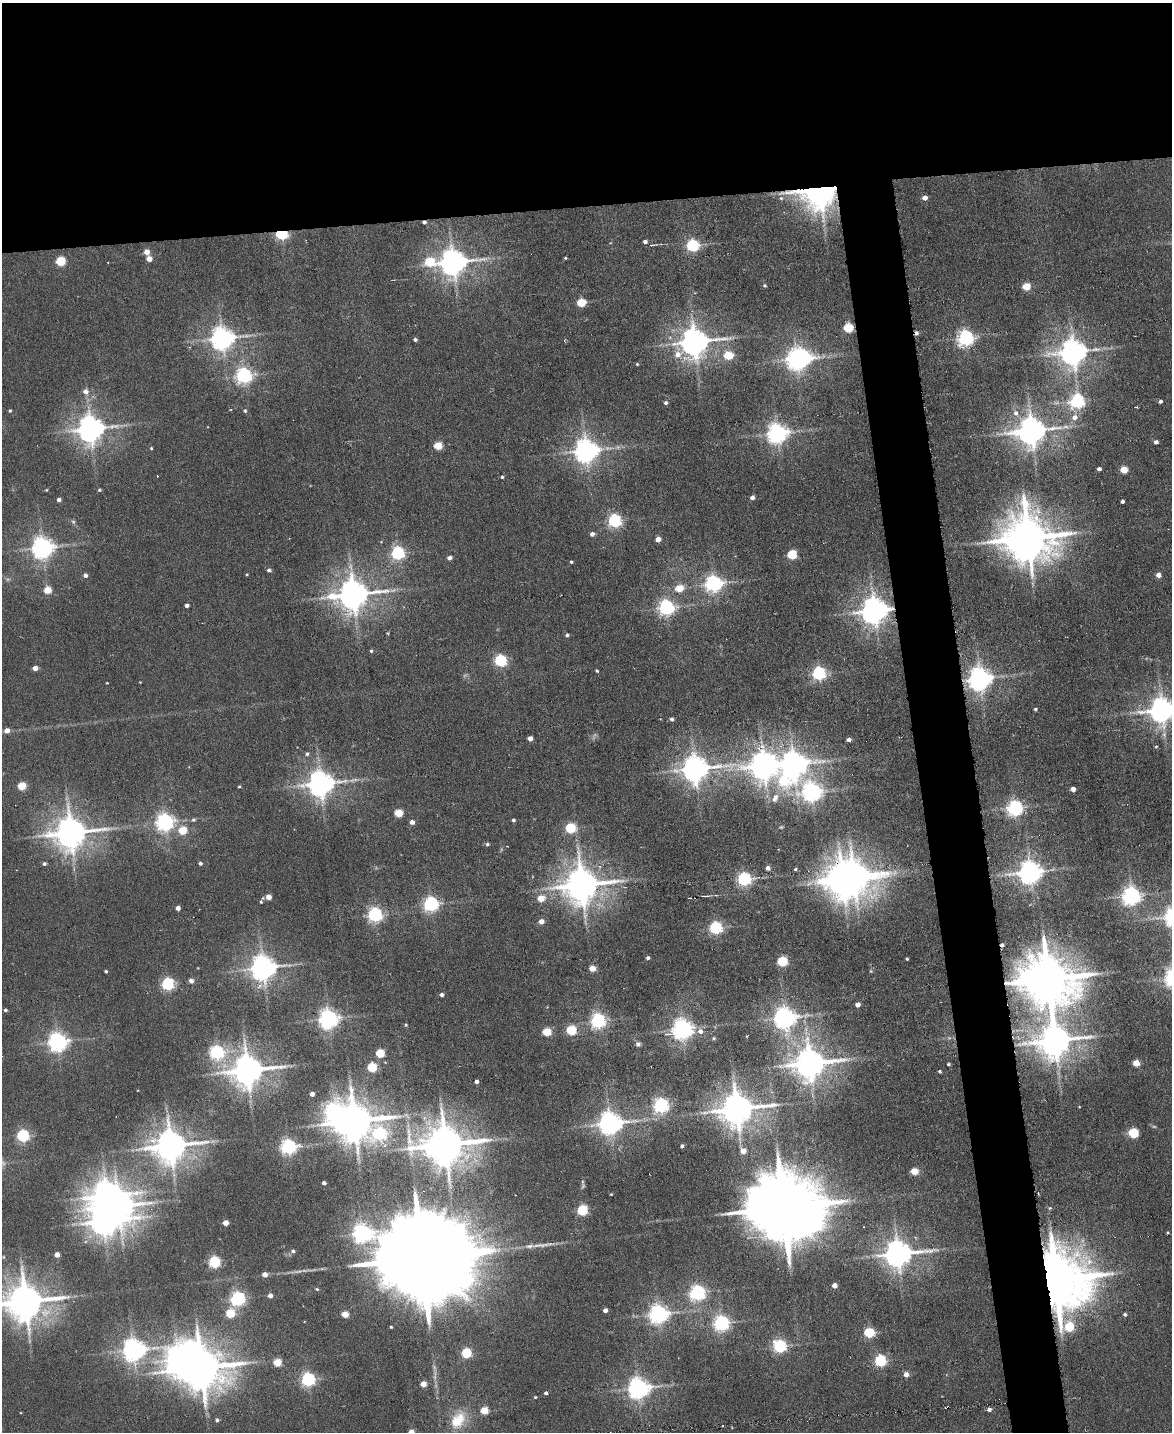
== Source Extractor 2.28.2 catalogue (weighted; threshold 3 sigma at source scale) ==
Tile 2 of 4 x 3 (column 2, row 1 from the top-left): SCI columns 1171-2340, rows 3098-4527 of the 4681 x 4658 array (HDU 1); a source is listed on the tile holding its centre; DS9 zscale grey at full resolution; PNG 1174 x 1434 px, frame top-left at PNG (2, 3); no overlay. Shown black and unused: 18% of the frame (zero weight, under 3 of 6 exposures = <1% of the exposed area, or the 3 px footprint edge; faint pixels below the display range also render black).
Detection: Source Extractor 2.28.2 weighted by HDU 2 'WHT'; one run over the whole footprint, this tile lists its part. Background 0.00663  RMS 0.0082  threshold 0.0334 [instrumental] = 3 sigma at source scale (4.09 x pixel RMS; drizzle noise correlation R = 1.36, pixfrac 0.8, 0.05/0.05 arcsec/px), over >= 5 px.
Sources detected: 238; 5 too faint to see at this stretch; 7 inside a brighter object's white glare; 2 cosmic-ray / hot-pixel residue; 1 long thin detection or spike segment (spike, bleed or trail) — not listed; the other 223 listed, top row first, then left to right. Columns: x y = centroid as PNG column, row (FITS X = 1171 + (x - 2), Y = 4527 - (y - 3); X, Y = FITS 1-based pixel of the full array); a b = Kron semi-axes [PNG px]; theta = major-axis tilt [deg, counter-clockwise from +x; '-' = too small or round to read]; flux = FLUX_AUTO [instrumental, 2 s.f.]
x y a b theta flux
820 190 11 8 18 2100
781 198 6 6 - 1.6
925 198 5 4 - 4.6
424 222 4 3 - 1.8
281 234 6 4 -2 100
645 242 4 4 - 2.2
652 245 8 2 4 1
693 245 6 5 - 120
147 252 5 5 - 7
565 258 4 3 - 0.88
149 259 4 4 - 8.4
61 261 5 5 - 48
429 262 8 6 -8 33
453 262 9 8 - 1000
765 286 4 4 - 1.2
1026 286 5 5 - 27
581 303 5 5 - 34
848 328 5 5 - 45
222 338 8 7 - 690
966 338 6 6 - 290
415 340 4 4 - 2.1
694 342 10 8 24 1200
1073 352 8 8 - 1100
728 355 5 5 - 30
797 359 7 7 - 520
637 364 4 4 - 0.82
244 375 6 6 - 270
85 392 6 6 - 4.5
1078 401 6 6 - 210
1160 401 3 3 - 1.8
666 403 4 4 - 1.7
10 411 5 4 - 0.94
245 411 5 4 - 1.2
1016 413 8 7 - 4.4
1075 417 7 7 - 5.6
90 429 8 8 - 1000
1032 431 9 8 - 1300
777 433 7 7 - 510
1156 442 4 4 - 3.3
438 446 5 5 - 25
151 448 4 4 - 0.88
586 451 7 7 - 770
1099 469 4 4 - 2.7
1124 470 5 4 - 22
502 477 4 4 - 1.2
46 490 3 3 - 0.63
99 490 5 3 - 1
752 498 4 4 - 3.5
59 500 4 4 - 2.8
1123 501 4 3 - 2
615 521 6 5 - 170
73 522 6 5 - 1.5
592 534 5 4 - 3.2
1028 538 15 14 - 3600
658 539 4 4 - 6.8
43 548 7 7 - 580
398 553 6 6 - 150
792 554 5 5 - 52
449 558 4 4 - 3.4
571 562 4 3 - 1.1
269 570 5 4 - 1.9
85 575 4 4 - 3.2
1159 575 4 4 - 5.8
713 583 6 6 - 310
679 588 5 5 - 20
48 590 5 5 - 20
353 594 11 9 9 1400
187 605 4 4 - 2.8
666 608 6 6 - 260
874 610 8 8 - 1000
567 635 5 4 - 1.5
371 651 4 4 - 1.2
501 660 6 5 - 110
35 668 4 4 - 5.9
597 671 4 3 - 1
819 673 6 5 - 180
980 679 7 7 - 750
1036 709 4 3 - 1.2
1162 710 8 8 - 880
672 719 5 5 - 1.5
7 730 5 5 - 5.5
530 738 4 4 - 5
849 740 4 3 - 3.5
1156 747 4 4 - 0.87
307 754 6 5 - 1.7
793 764 9 8 - 960
764 766 9 8 - 1200
695 769 10 8 7 980
784 781 13 10 -18 43
320 784 8 8 - 950
22 786 5 5 - 28
239 786 4 3 - 0.95
1073 789 4 4 - 5.4
812 792 8 7 - 420
775 798 13 8 67 6.2
1015 808 6 6 - 270
399 813 5 5 - 25
193 820 7 5 14 1.5
513 820 4 3 - 1.6
165 822 6 6 - 380
412 822 5 4 - 4.2
570 828 5 5 - 66
182 830 5 5 - 26
71 833 11 9 10 1600
487 844 4 4 - 1.4
200 863 4 4 - 1.8
44 864 4 4 - 1.6
768 868 4 4 - 3.7
795 869 4 3 - 1.1
1030 872 8 7 - 750
744 879 5 5 - 190
843 880 11 9 -60 1700
582 885 11 10 - 2000
705 896 10 2 3 1.3
1132 896 7 6 - 400
269 897 4 4 - 7.6
541 898 5 5 - 15
261 902 5 4 - 1.2
430 904 6 6 - 190
178 908 4 4 - 4.5
375 915 6 6 - 200
541 921 5 4 - 6.1
715 928 6 5 - 150
648 958 4 4 - 1.9
907 959 3 3 - 0.91
782 961 5 5 - 53
263 968 8 8 - 880
592 968 4 4 - 13
106 971 3 3 - 1.3
871 971 5 4 - 0.92
1048 979 17 14 -13 4200
191 981 6 5 - 2.9
168 984 5 5 - 140
441 995 4 4 - 2.1
858 1005 4 4 - 5.3
5 1010 4 3 - 1.4
785 1018 7 7 - 620
328 1019 6 6 - 480
598 1021 6 6 - 240
406 1025 4 4 - 0.84
682 1029 7 7 - 540
571 1030 5 5 - 54
700 1031 7 6 - 4.4
547 1032 5 5 - 31
714 1038 5 4 - 1.1
1055 1041 11 10 - 1800
58 1042 7 6 - 440
638 1044 6 6 - 2.2
217 1052 6 6 - 170
380 1053 5 5 - 35
810 1063 10 9 - 1600
1136 1063 5 4 - 16
948 1064 4 3 - 1.1
372 1067 5 5 - 52
247 1070 10 9 - 1600
940 1071 3 3 - 1.4
477 1081 4 4 - 2.5
312 1094 4 4 - 4
661 1106 6 6 - 240
1079 1107 3 2 - 0.48
737 1109 10 9 - 1800
354 1121 10 9 - 2600
610 1123 8 7 - 730
1133 1133 5 5 - 55
380 1134 20 12 64 96
23 1136 5 5 - 130
445 1144 13 11 0 2900
171 1146 10 9 - 1800
682 1146 4 3 - 1.6
288 1147 6 6 - 260
743 1151 5 5 - 7
914 1171 5 4 - 20
324 1183 4 4 - 2.8
583 1186 9 5 84 1.6
1038 1193 3 2 - 0.62
611 1194 3 2 - 0.61
119 1206 10 9 - 1200
784 1208 22 18 -4 9600
1050 1208 6 5 - 1.1
582 1210 5 5 - 82
226 1223 4 4 - 9.1
1168 1232 4 3 - 0.76
362 1233 7 7 - 370
293 1251 5 5 - 1.9
898 1254 10 8 6 1100
57 1255 4 4 - 6.6
3 1257 5 3 - 0.7
423 1258 39 20 1 30000
214 1262 5 5 - 98
265 1274 4 4 - 6.1
1056 1280 16 15 - 6300
835 1285 4 4 - 6.9
317 1289 4 4 - 0.89
697 1293 6 6 - 250
270 1295 4 4 - 3.7
238 1298 6 6 - 210
25 1301 11 10 - 2300
605 1310 4 4 - 4.2
230 1313 5 5 - 38
345 1314 4 4 - 16
658 1314 7 6 - 440
1125 1314 4 4 - 1.7
721 1323 6 6 - 250
391 1327 3 3 - 0.82
1069 1327 7 6 - 41
869 1333 5 5 - 57
780 1346 6 5 - 150
133 1350 8 7 - 660
466 1353 5 5 - 62
880 1361 5 5 - 110
277 1362 5 4 - 26
201 1368 13 11 5 3100
906 1374 5 5 - 5.5
308 1380 6 6 - 170
423 1384 4 4 - 8.9
638 1388 7 7 - 580
546 1393 4 4 - 2.1
535 1397 4 4 - 0.69
989 1409 5 4 - 2.6
484 1410 5 5 - 22
217 1420 5 4 - 1.6
458 1420 27 18 58 23
411 1432 4 4 - 6.7
Overlapping masked pixels (flux is a lower limit): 7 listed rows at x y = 820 190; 424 222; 281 234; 874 610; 843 880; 1048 979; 1056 1280
Isophote crosses this tile's border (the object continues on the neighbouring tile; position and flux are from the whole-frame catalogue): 3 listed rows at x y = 1162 710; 25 1301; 411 1432